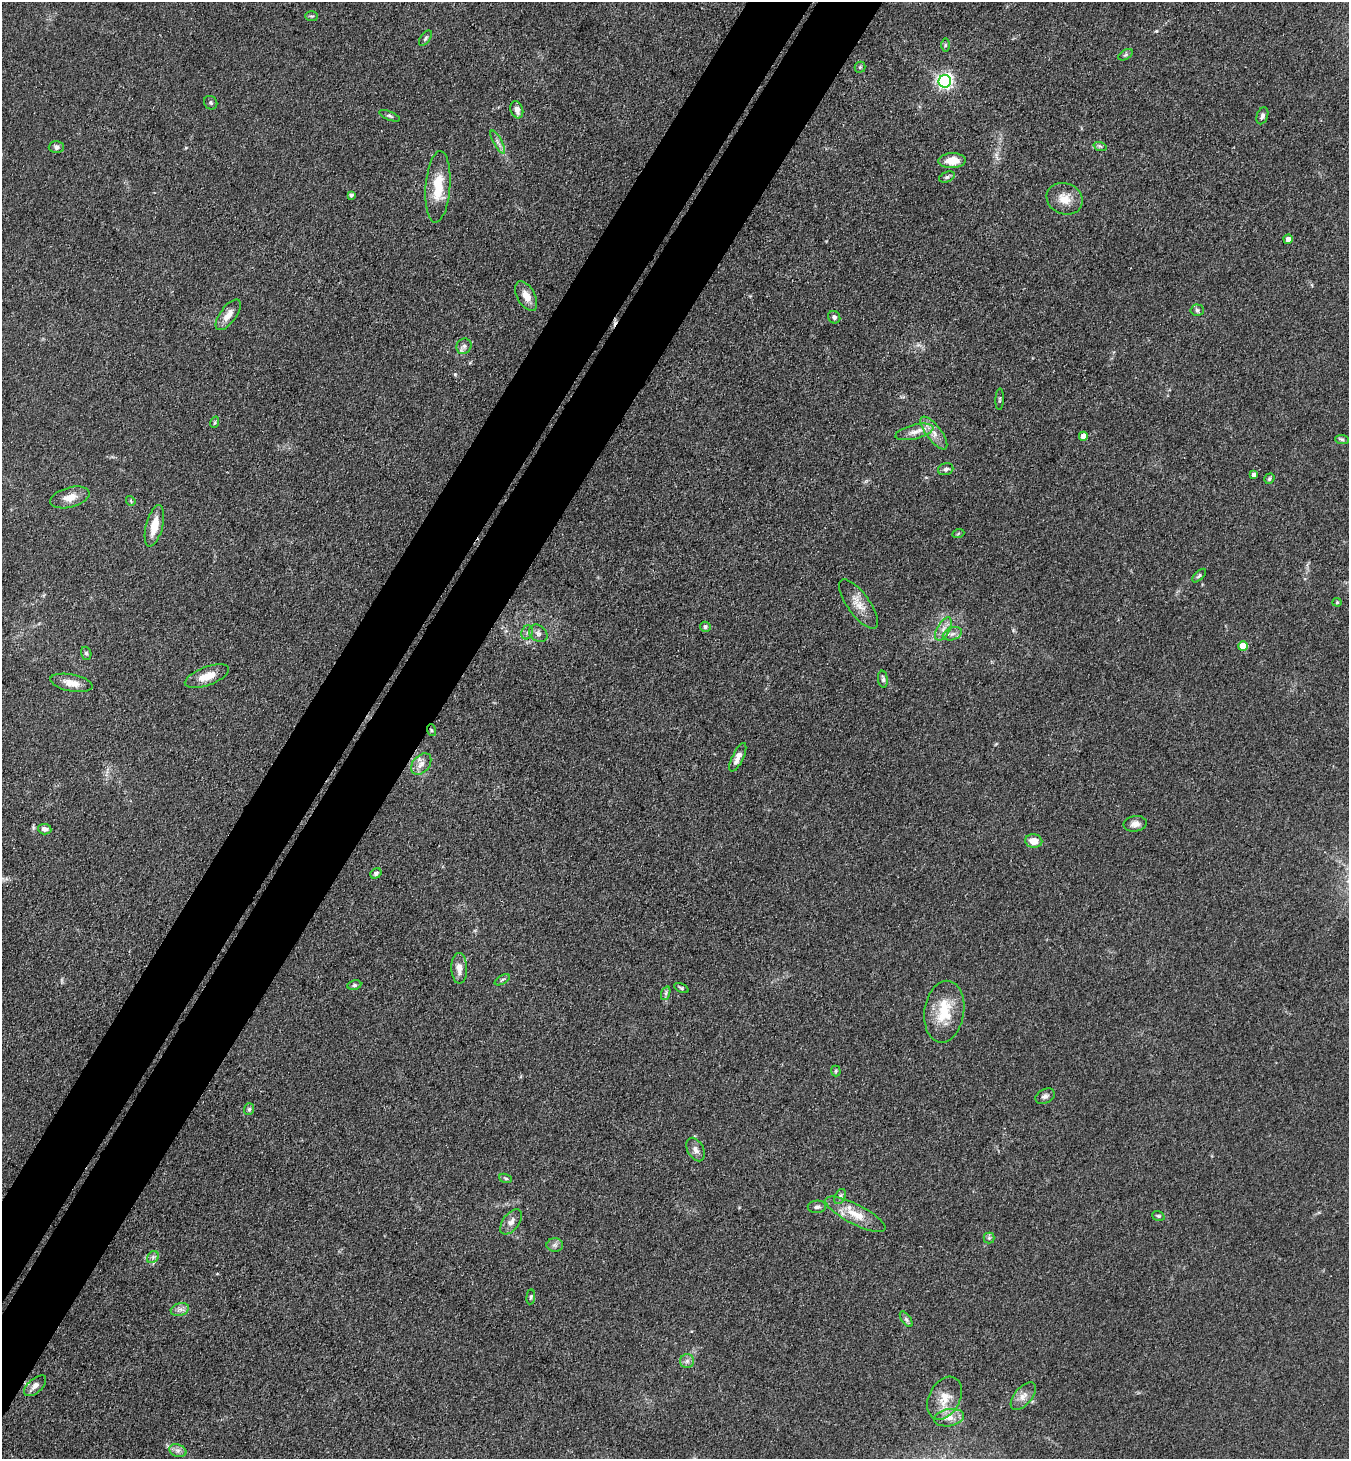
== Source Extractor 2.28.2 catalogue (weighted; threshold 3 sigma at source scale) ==
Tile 7 of 4 x 4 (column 3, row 2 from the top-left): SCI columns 3032-4378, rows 2951-4407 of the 5923 x 5900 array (HDU 1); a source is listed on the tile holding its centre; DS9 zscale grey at full resolution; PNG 1351 x 1461 px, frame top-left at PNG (2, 2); each listed source drawn as its Kron ellipse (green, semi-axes under 4 px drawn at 4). Shown black and unused: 8% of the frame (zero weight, under 3 of 4 exposures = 5% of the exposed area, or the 3 px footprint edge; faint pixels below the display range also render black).
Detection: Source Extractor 2.28.2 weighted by HDU 2 'WHT'; one run over the whole footprint, this tile lists its part. Background 0.101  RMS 0.0064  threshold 0.0287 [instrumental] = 3 sigma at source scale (4.5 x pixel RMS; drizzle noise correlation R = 1.50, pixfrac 1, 0.05/0.05 arcsec/px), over >= 5 px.
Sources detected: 87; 1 cosmic-ray / hot-pixel residue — neither listed nor drawn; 1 inside a brighter listed object's ellipse — not listed separately; the other 85 listed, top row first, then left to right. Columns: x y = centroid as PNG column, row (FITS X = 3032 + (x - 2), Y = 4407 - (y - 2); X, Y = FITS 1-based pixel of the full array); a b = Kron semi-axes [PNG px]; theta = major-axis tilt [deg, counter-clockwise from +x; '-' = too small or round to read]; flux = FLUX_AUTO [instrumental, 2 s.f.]
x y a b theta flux
312 16 6 5 - 1.1
425 38 9 4 54 1.5
945 45 7 4 89 0.88
1125 55 8 4 31 1.2
860 67 5 5 - 0.92
945 81 6 6 - 190
211 103 7 6 - 1.3
517 110 9 6 -70 3.7
389 116 11 3 -22 1.3
1262 116 9 5 70 2
498 142 13 3 -62 2
1100 146 7 4 -19 1.1
56 147 7 6 - 1.9
952 161 13 7 3 9.9
947 177 8 5 21 1.4
438 187 36 12 86 19
351 195 4 4 - 1.2
1065 199 18 15 -24 9
1288 239 5 4 - 2.9
526 296 16 9 -61 6.7
1197 310 7 5 -2 1.3
228 315 18 8 54 6.3
834 317 6 6 - 1.7
464 346 8 7 - 2.2
1000 399 10 3 87 0.98
215 422 6 3 72 0.73
914 432 19 7 14 5.4
934 433 20 7 -53 6.1
1083 436 4 4 - 5.2
1342 440 7 4 -2 1.2
946 469 8 6 16 1.7
1253 475 4 4 - 2
1269 479 5 5 - 1.1
70 497 20 10 15 7.6
131 501 5 4 - 0.69
154 526 21 8 76 11
958 534 6 4 20 0.75
1199 576 8 4 44 1.2
1337 602 4 4 - 0.67
858 604 29 11 -54 8.5
705 627 5 5 - 1.7
943 629 12 6 61 4
527 632 7 5 69 1.6
538 633 10 7 -37 2.8
952 634 10 6 19 3
1243 646 5 5 - 13
86 653 7 5 -72 1.2
207 676 23 9 20 10
883 679 8 5 -83 1.5
71 683 21 8 -11 7.3
431 730 6 4 -71 1
738 757 16 5 64 4.8
421 764 12 8 48 4.7
1135 824 11 8 7 3.8
45 829 7 5 -5 2.4
1034 841 8 7 - 6.7
376 873 6 4 35 1.6
459 968 15 8 -89 5.8
502 980 8 3 30 1
354 985 7 5 11 1.4
681 988 8 4 -25 1.1
666 993 7 4 72 1.3
944 1012 31 19 82 22
836 1071 5 5 - 0.9
1045 1096 10 7 27 2.4
249 1109 6 5 - 1.2
696 1149 12 8 -61 3.4
506 1178 7 4 -19 0.96
840 1196 8 5 63 1.5
817 1207 9 6 2 2.1
855 1214 33 10 -27 13
1158 1216 6 4 -19 0.9
511 1222 14 8 53 4.3
989 1238 5 5 - 1.3
555 1245 8 6 0 2.1
153 1257 7 5 46 1.5
531 1297 7 4 84 1.1
180 1309 9 6 16 2.6
906 1319 9 4 -54 1.7
687 1361 7 7 - 2.2
35 1386 13 7 41 3.9
1023 1396 16 8 50 5
945 1398 23 15 61 11
949 1418 15 8 9 5.6
178 1451 9 6 -16 2.5
Overlapping masked pixels (flux is a lower limit): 1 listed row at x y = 431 730